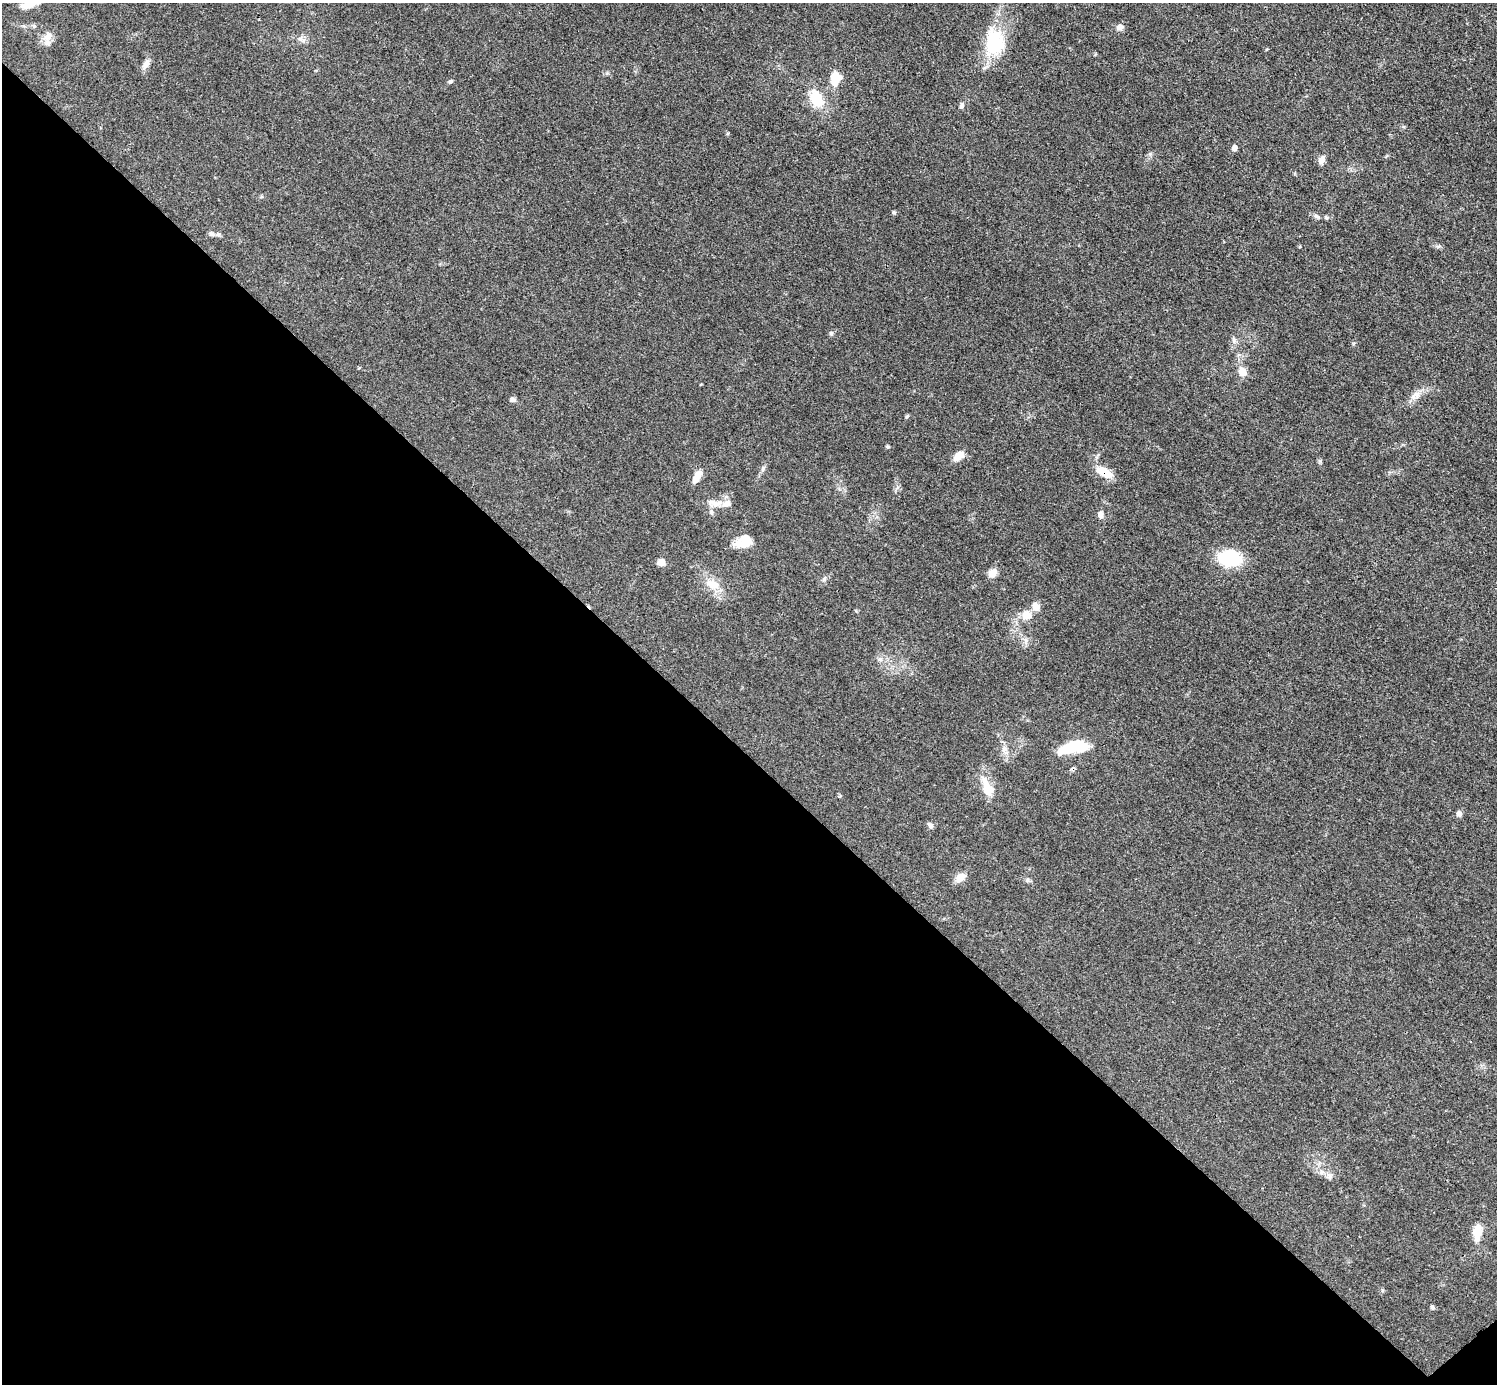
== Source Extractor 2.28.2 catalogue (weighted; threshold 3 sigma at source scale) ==
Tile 14 of 4 x 4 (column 2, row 4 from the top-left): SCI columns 1495-2989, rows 298-1679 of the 5980 x 5979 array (HDU 1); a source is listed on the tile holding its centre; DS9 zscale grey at full resolution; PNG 1499 x 1386 px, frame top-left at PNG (2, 3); no overlay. Shown black and unused: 46% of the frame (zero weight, under 3 of 4 exposures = <1% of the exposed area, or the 3 px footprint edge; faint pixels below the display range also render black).
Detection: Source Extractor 2.28.2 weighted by HDU 2 'WHT'; one run over the whole footprint, this tile lists its part. Background 0.049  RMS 0.0048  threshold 0.0217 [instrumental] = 3 sigma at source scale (4.5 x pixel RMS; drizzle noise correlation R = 1.50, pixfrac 1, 0.05/0.05 arcsec/px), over >= 5 px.
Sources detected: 56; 1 inside a brighter object's white glare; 1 cosmic-ray / hot-pixel residue — not listed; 4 inside a brighter listed object's ellipse — not listed separately; the other 50 listed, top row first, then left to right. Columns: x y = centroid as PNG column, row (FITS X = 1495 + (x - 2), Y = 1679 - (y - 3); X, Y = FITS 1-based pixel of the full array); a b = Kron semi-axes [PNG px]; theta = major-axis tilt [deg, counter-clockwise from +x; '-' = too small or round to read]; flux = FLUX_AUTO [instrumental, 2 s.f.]
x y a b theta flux
29 5 24 7 14 4.5
34 26 5 5 - 0.77
1120 27 8 7 - 2.5
48 36 15 9 48 3.8
300 39 7 6 - 1.4
995 43 34 24 88 27
146 64 15 7 62 2.7
835 78 15 11 80 9.4
450 82 7 5 43 0.89
816 99 19 14 -60 14
962 105 7 5 70 1.2
1234 148 6 6 - 2.2
1322 160 9 6 67 3
894 212 6 5 - 0.67
1317 216 11 5 -29 1.3
1326 217 7 6 - 0.84
212 234 8 6 -9 1.3
831 333 7 5 88 0.92
1234 340 10 6 -80 1.5
1243 372 11 9 -57 4.8
1415 395 18 10 32 4.3
512 399 7 6 - 1.4
907 416 6 4 20 0.58
887 447 5 4 - 0.66
959 456 14 9 38 4.5
763 468 8 5 64 1.2
1104 472 18 9 -27 9.7
697 477 15 7 62 6
713 503 16 11 -5 4.6
1100 515 9 7 -85 2
743 541 22 14 27 8.3
1230 558 21 14 -5 28
661 562 9 8 - 2.9
992 573 10 8 47 4
824 579 6 5 - 1.1
713 584 20 13 -27 8
1036 606 9 7 -41 4.8
1026 615 12 12 - 5.6
1026 640 8 6 -83 1.7
880 659 6 6 - 1.3
1074 747 34 14 17 16
1004 749 12 7 -74 2.8
987 788 26 11 -68 9.4
1459 814 7 6 - 1.9
930 826 9 6 -68 1.3
960 877 12 9 36 4.7
1027 880 7 4 89 0.79
1329 1176 10 8 -59 2.2
1477 1233 19 10 82 8.4
1432 1307 7 5 -40 0.86
Overlapping masked pixels (flux is a lower limit): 1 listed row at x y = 1104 472
Isophote crosses this tile's border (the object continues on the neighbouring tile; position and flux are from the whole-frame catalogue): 1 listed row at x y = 29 5
Unlisted compact peaks at least as high as the median listed source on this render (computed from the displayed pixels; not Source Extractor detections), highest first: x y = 1150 154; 728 133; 1382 1290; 1438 246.